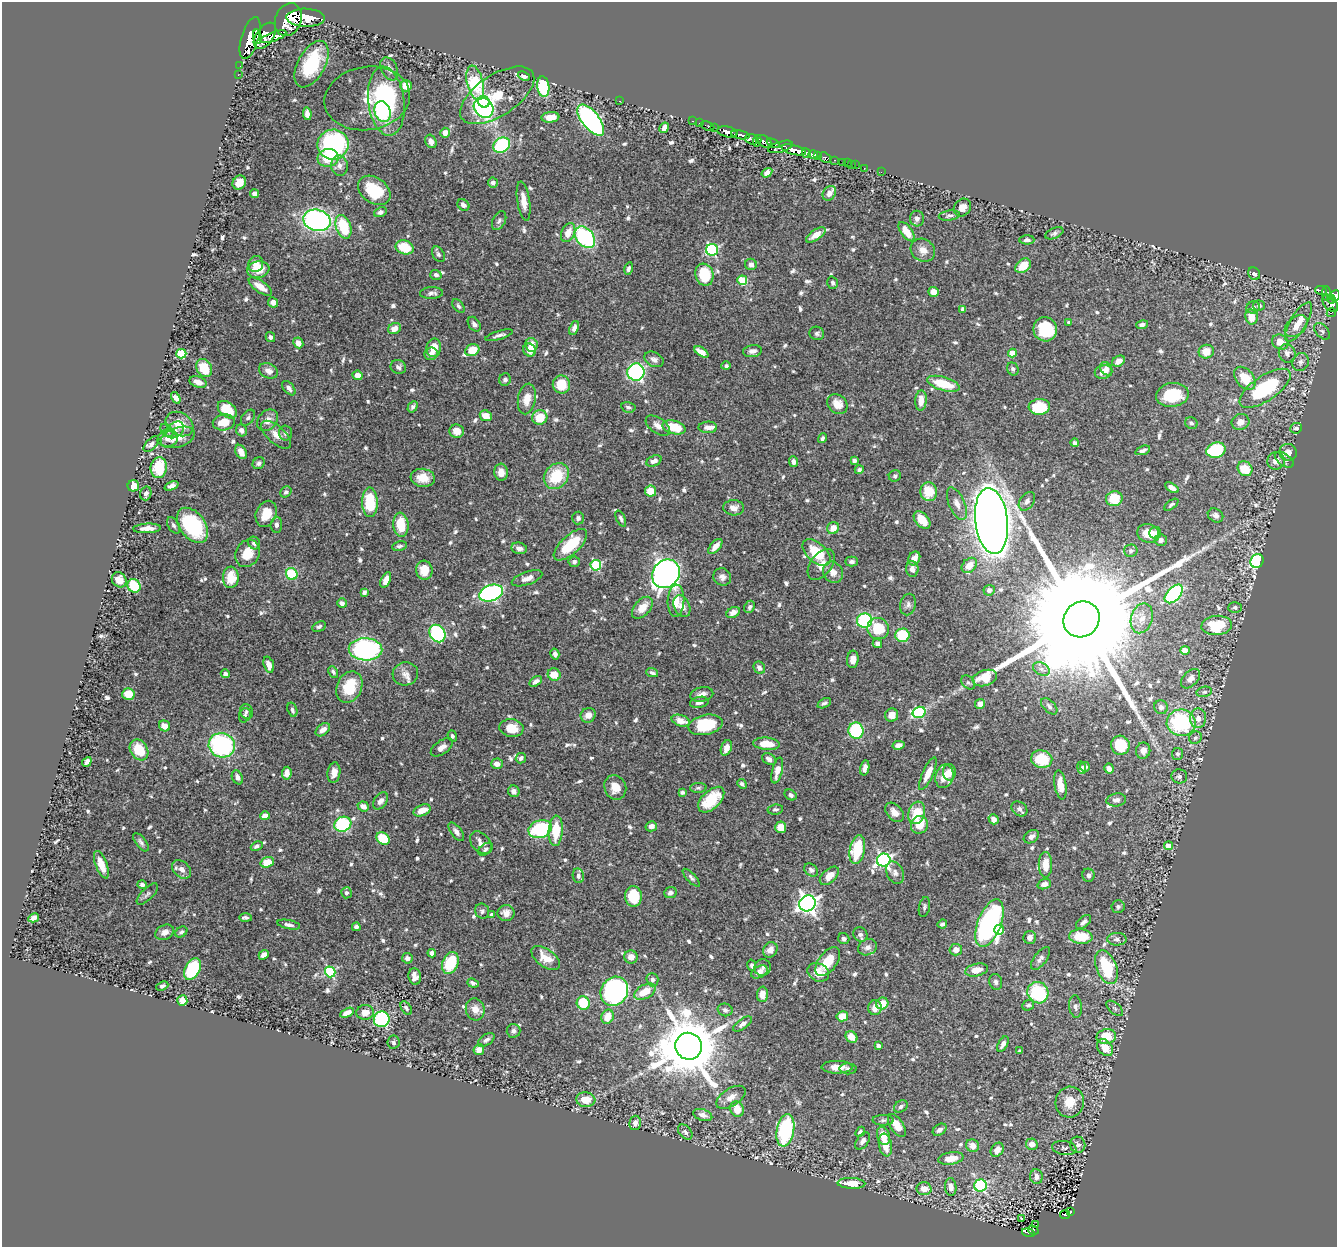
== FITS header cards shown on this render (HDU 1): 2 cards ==
NAXIS1  =                 1335
NAXIS2  =                 1245

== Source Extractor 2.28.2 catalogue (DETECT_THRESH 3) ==
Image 1335 x 1245 px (HDU 1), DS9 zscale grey, 1 PNG px = 1 image px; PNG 1339 x 1249 px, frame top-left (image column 1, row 1245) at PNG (2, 2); each listed source drawn as its Kron ellipse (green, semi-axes under 4 px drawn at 4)
Background 0.89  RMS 0.016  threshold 0.0476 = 3 sigma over >= 5 px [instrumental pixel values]
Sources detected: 792; of the 792, the 500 brightest by FLUX_AUTO listed and drawn (292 fainter detections omitted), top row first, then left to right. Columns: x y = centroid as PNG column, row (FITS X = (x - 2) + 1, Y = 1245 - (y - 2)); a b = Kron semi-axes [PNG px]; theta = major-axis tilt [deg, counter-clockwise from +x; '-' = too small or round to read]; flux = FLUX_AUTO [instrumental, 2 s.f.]
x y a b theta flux
306 18 19 9 -2 3400
288 20 17 13 69 5400
265 36 15 8 55 1400
257 37 7 3 -85 2900
274 37 13 4 20 970
250 38 22 8 73 2600
311 64 25 13 62 57
240 66 2 2 - 3.1
389 69 12 8 -65 5.1
238 75 2 2 - 6.3
524 76 6 4 -22 3.3
475 83 17 8 -77 66
406 86 6 5 - 13
543 87 10 6 -83 75
497 95 42 20 33 53
367 98 43 31 9 36
386 101 35 18 -83 110
620 101 3 2 - 42
484 102 6 5 - 49
484 108 11 9 -47 200
382 112 10 8 -74 67
307 114 6 4 -83 5.7
550 117 9 5 7 13
591 120 19 8 -51 260
693 121 3 2 - 16
699 123 2 2 - 13
708 126 7 3 -24 24
714 127 3 3 - 29
664 128 5 4 - 7.5
727 132 10 5 -13 960
445 133 5 4 - 8.7
740 135 9 3 -10 940
752 139 7 5 -16 150
431 141 7 5 -64 6.3
757 141 6 3 80 220
764 141 8 5 -31 580
773 143 7 3 -23 250
333 145 15 15 - 170
502 145 9 7 36 93
781 147 13 5 16 490
794 150 12 4 -14 1900
806 153 5 4 - 500
813 155 5 4 - 500
818 155 4 3 - 330
328 158 10 9 - 26
825 158 6 4 -37 73
834 160 3 2 - 64
843 162 4 3 - 50
848 163 3 2 - 10
852 165 2 2 - 6.5
855 165 3 2 - 3.1
339 166 10 8 -80 6.3
864 168 2 2 - 3.6
881 172 2 2 - 5.5
767 173 6 4 33 6.4
493 182 5 5 - 3.3
239 183 7 6 - 12
374 190 18 12 -36 41
829 193 8 6 52 7.1
255 194 4 4 - 6.1
524 201 20 6 -82 11
463 205 6 5 - 4.7
962 208 9 8 - 8
380 212 6 4 25 3.9
949 216 11 5 8 2.8
917 219 8 7 - 4.9
317 220 14 10 -14 280
499 221 10 6 65 3.4
343 227 12 7 -71 46
907 232 11 5 -53 16
568 233 10 6 65 12
1054 233 9 5 23 3
816 235 11 5 34 9.3
585 237 12 8 -49 110
1027 240 7 4 0 2.9
405 247 9 7 -20 34
712 250 6 6 - 150
923 250 13 11 -37 9.3
438 254 8 5 -59 2.8
256 264 8 7 - 9.3
751 264 6 5 - 5.7
1023 266 9 6 40 20
629 269 6 4 78 3.2
258 270 11 8 10 17
1254 274 6 5 - 2.9
436 275 5 5 - 3.7
704 275 11 9 -73 43
742 280 5 5 - 48
833 283 6 5 - 2.5
260 287 13 5 -35 12
1321 290 6 4 -19 110
934 292 5 5 - 8.8
431 293 11 6 3 4.6
1326 294 7 4 -87 180
1335 296 6 4 72 320
1331 299 4 2 - 140
273 302 5 4 - 4.3
1330 303 10 6 -51 290
458 306 8 5 -52 2.6
1259 306 5 5 - 2.6
1253 307 7 6 - 3
963 309 4 4 - 4.6
1331 312 5 3 - 19
1251 317 8 6 -79 15
1069 322 4 3 - 4.3
1299 322 22 8 59 15
474 324 8 5 -55 3.5
1142 325 6 4 16 3.5
1296 326 13 9 41 11
574 328 7 4 68 4.8
394 329 6 5 - 7.9
1045 329 12 12 - 47
1322 331 10 6 -48 2.9
817 333 7 6 - 2.8
499 335 14 4 17 4
270 337 5 4 - 2.5
1280 342 8 7 - 13
298 343 5 5 - 8.4
531 345 7 6 - 16
434 348 9 7 79 13
472 350 7 5 27 20
530 350 7 6 - 8.7
752 351 9 6 9 4.5
701 352 8 4 -32 10
1206 352 7 7 - 14
1012 353 4 4 - 25
1287 353 9 8 - 6.1
181 354 5 5 - 61
431 354 7 6 - 5.3
654 359 10 7 -27 4.8
1119 361 7 5 30 8
1301 362 9 8 - 4.3
726 366 4 4 - 2.7
398 367 8 7 - 3.6
204 368 9 7 -61 30
1013 369 6 5 - 3.1
1106 369 7 5 -51 4.8
268 371 10 7 -25 6.4
636 372 8 8 - 200
1103 372 9 6 12 7.9
357 375 5 4 - 7.6
1245 378 13 8 -50 24
505 380 6 6 - 2.8
198 382 9 5 -19 6.9
943 384 17 6 -17 39
561 385 9 8 - 26
289 388 8 5 -48 4.4
1265 388 29 12 34 91
1172 395 16 12 9 42
176 398 6 4 -56 5.5
527 399 15 8 79 13
921 401 10 5 87 12
837 404 11 9 -42 13
412 407 6 4 59 2.5
628 407 7 5 -13 2.9
1039 407 10 8 4 45
227 410 11 7 -38 28
486 416 6 5 - 13
540 417 8 7 - 26
248 418 9 5 54 3
268 420 12 9 47 8.7
224 422 11 8 9 17
1240 422 9 8 - 8.2
1191 423 6 5 - 2.7
180 424 15 11 -32 19
658 426 14 7 -35 7.6
674 427 12 6 -15 31
708 427 9 5 0 6.2
1296 428 6 5 - 3.7
167 430 7 5 -48 2.5
175 430 10 7 35 5
242 430 6 5 - 5.5
457 431 7 6 - 9.1
286 433 7 6 - 3.3
276 435 18 8 -42 9.7
178 437 17 9 18 15
168 438 10 8 16 7.5
823 438 5 4 - 3.3
1075 443 4 4 - 3.7
151 444 10 5 45 4.1
1143 450 8 4 20 3.8
1216 450 10 7 18 80
241 452 7 5 -61 9.4
1288 452 9 8 - 7.1
854 460 4 4 - 5.9
1284 460 11 6 -36 2.9
654 461 8 5 24 6.4
1276 461 9 8 - 7.2
793 462 5 4 - 5.5
259 463 6 5 - 3
159 468 10 8 83 43
1245 469 8 7 - 26
859 470 4 4 - 2.6
501 472 8 6 -84 8.9
556 476 14 11 49 40
895 476 6 5 - 2.9
423 478 12 9 -8 16
133 486 6 5 - 12
171 486 7 4 21 4.7
1172 488 7 4 -31 4.8
651 491 5 5 - 20
286 492 6 5 - 2.6
929 492 9 8 - 28
146 493 7 5 74 3.9
1114 499 8 7 - 29
1027 501 10 7 55 4.5
370 502 15 7 -88 48
957 504 17 8 -67 8.5
1171 505 8 4 36 2.4
734 508 10 7 -4 6.4
266 514 13 10 66 20
1215 515 8 6 -33 4.3
578 518 6 6 - 2.8
621 519 9 4 -69 2.6
922 520 10 6 -48 17
991 521 33 16 -83 1800
173 525 9 5 -58 3.2
192 525 20 12 -53 96
276 525 8 6 86 4.1
401 525 12 7 -83 28
147 528 14 5 3 8.2
833 528 6 6 - 13
1148 533 11 9 -17 17
1155 533 6 6 - 3.3
1161 540 6 6 - 4
254 543 6 5 - 4.4
570 545 21 9 42 41
399 546 7 4 11 2.6
715 547 9 5 49 8.9
519 548 8 5 -13 5.3
1131 551 7 6 - 2.9
247 553 14 11 64 21
816 553 17 9 -42 40
914 558 7 5 63 6.4
1257 561 7 6 - 150
574 562 5 5 - 3
852 562 6 5 - 3
821 564 18 10 53 12
596 565 5 5 - 82
969 565 9 6 44 14
912 569 8 6 -85 5.9
424 570 9 8 - 15
833 572 11 9 -53 9.1
292 574 6 5 - 50
666 574 15 13 52 640
231 577 11 8 86 23
722 577 9 8 - 4.9
527 578 16 6 19 7.5
119 580 8 7 - 14
386 580 8 4 66 8.5
134 586 7 6 - 55
989 590 6 5 - 4.5
364 592 4 4 - 3.3
491 593 12 8 19 270
1174 594 11 6 47 120
676 601 16 8 87 14
342 603 5 4 - 4
908 605 11 7 78 4.2
682 606 11 8 -66 9.2
750 607 6 5 - 2.7
642 608 13 8 48 15
1235 608 7 5 2 2.5
733 612 7 5 31 6.2
1142 618 15 11 74 13
1082 619 19 17 43 73000
865 620 7 7 - 110
1217 625 15 9 5 48
319 627 7 4 27 2.5
878 628 11 10 - 29
437 634 9 7 -57 110
902 635 7 6 - 47
877 644 5 4 - 5.1
365 649 17 11 -2 200
1185 650 5 4 - 8.4
555 654 5 4 - 3.7
853 659 9 5 85 7
269 665 8 5 -73 8.2
759 668 6 5 - 4.7
1041 669 9 6 -26 4.2
333 672 6 4 -61 2.6
652 673 6 3 -20 2.8
225 674 4 4 - 2.8
405 674 13 11 13 8.8
554 675 6 6 - 19
985 678 12 7 18 22
1190 679 11 7 45 5.9
536 681 7 4 32 5.7
968 683 8 5 -47 2.6
349 687 16 12 66 35
1204 692 8 5 10 2.7
128 694 6 6 - 22
702 694 12 7 12 6.5
699 702 9 5 11 4
824 703 7 4 27 2.8
980 704 5 5 - 5.6
1049 706 10 5 -46 3.2
1161 707 7 6 - 4.6
292 710 7 4 -73 2.9
246 712 7 6 - 2.8
919 712 6 5 - 110
245 715 7 5 65 2.8
588 715 7 7 - 8.8
892 715 6 6 - 9.9
1198 718 10 8 90 8
681 721 9 5 -18 12
1181 723 14 13 - 95
705 725 17 10 13 46
165 726 6 5 - 10
511 728 12 8 -7 19
323 730 8 5 38 6.3
856 731 8 7 - 88
452 736 5 4 - 2.8
1195 738 6 6 - 3
766 744 13 6 -5 20
222 745 13 12 - 150
898 745 6 4 12 6.2
1120 745 9 9 - 34
442 747 12 6 35 5.7
726 748 8 5 69 9.6
139 750 11 8 -58 31
1143 751 8 7 - 6.2
1177 754 6 5 - 3.2
521 758 5 5 - 3
769 759 7 5 -30 4.3
1042 759 11 8 -9 39
87 762 5 4 - 6.3
497 764 6 5 - 6.5
1085 767 5 5 - 3.6
865 768 7 4 78 4.5
1081 768 6 4 -78 3.6
1109 769 5 5 - 4.7
777 771 13 5 76 10
949 772 8 6 -89 6.9
287 773 6 4 84 8.2
334 773 10 6 82 8.6
928 774 18 5 66 13
944 776 12 9 75 18
1179 776 8 7 - 3.7
237 777 7 5 -65 4.8
742 784 5 4 - 3
1060 785 15 5 -81 16
615 787 12 10 -65 13
698 788 8 5 2 2.4
514 791 6 5 - 4.6
682 792 4 3 - 2.4
791 795 6 5 - 3.5
711 800 16 9 44 39
1116 800 10 6 7 5
380 801 9 6 53 4.6
363 806 6 5 - 6.7
775 809 8 5 10 2.5
1019 809 8 6 -40 3.8
422 810 9 5 23 12
894 812 11 7 -47 7
917 813 11 8 72 27
265 816 5 4 - 8.8
993 819 5 5 - 7.9
343 824 9 7 25 90
919 825 9 8 - 20
651 826 6 5 - 4.2
781 827 6 5 - 16
540 829 12 9 19 75
556 831 15 7 86 30
456 832 11 5 -53 4.6
1031 837 8 6 32 4.7
383 838 7 5 -34 39
141 842 11 5 -53 3.6
481 843 13 9 -48 7.6
257 846 6 4 29 3.1
1169 846 4 4 - 13
486 849 8 5 37 2.8
857 850 15 7 79 47
884 860 7 6 - 280
267 862 7 5 18 19
101 865 14 6 -70 14
1045 865 13 6 90 16
182 869 11 7 -42 6.7
811 870 8 5 -38 3.1
895 873 12 8 -63 4.7
1088 875 6 6 - 3.7
578 876 7 5 -80 3.3
829 876 11 6 43 13
691 878 11 4 -46 2.9
1044 884 7 5 18 5.7
142 885 5 4 - 3.3
346 893 5 5 - 2.5
670 893 6 5 - 3.8
147 894 14 6 45 3.6
633 896 10 8 -87 39
807 903 8 7 - 650
924 907 10 5 78 2.7
1118 907 6 6 - 2.7
482 911 7 7 - 2.9
506 913 8 8 - 7.6
492 915 4 3 - 4.7
34 918 5 4 - 7.5
245 918 6 3 -2 2.9
1084 922 9 5 41 3.5
989 923 25 11 69 250
942 924 5 4 - 2.8
289 925 12 4 -11 4.1
356 927 4 4 - 4.5
999 930 5 4 - 28
165 932 10 7 26 6.8
181 932 6 5 - 2.8
860 935 7 7 - 3.7
1030 937 6 6 - 6.4
1081 937 12 7 -4 31
844 939 6 5 - 3.6
1117 939 10 6 -1 4
868 947 10 7 24 5.7
770 950 8 7 - 8.4
956 950 6 6 - 6.8
432 953 4 4 - 4.5
264 955 5 4 - 8.1
631 957 6 6 - 8.8
407 958 5 5 - 4.6
546 958 16 8 -36 17
1040 958 13 6 53 4.9
828 962 17 9 54 25
450 963 11 7 67 49
752 965 6 4 -77 2.5
763 967 8 8 - 3.6
1106 967 18 10 -69 59
192 969 12 7 62 88
977 970 11 6 13 13
330 972 5 5 - 100
759 972 9 5 30 8.9
818 972 11 8 -28 13
415 976 8 6 -80 7.1
652 980 6 6 - 3.6
996 982 8 6 -75 3.4
473 983 6 4 -20 3.1
162 986 6 4 23 2.5
614 991 15 13 55 280
645 992 11 6 28 22
1038 993 11 10 - 79
762 994 8 5 88 12
182 1001 5 5 - 20
583 1003 7 6 - 37
882 1003 6 5 - 18
1028 1005 6 5 - 2.6
1076 1007 11 6 -83 4.1
406 1008 7 4 -55 2.7
875 1008 7 7 - 9.3
1115 1008 10 5 -41 2.9
475 1009 11 9 -75 10
725 1010 7 6 - 3.3
365 1012 8 7 - 9.7
347 1013 7 4 25 7.4
842 1016 6 5 - 17
608 1017 7 6 - 14
382 1019 8 7 - 150
743 1024 11 5 36 5.1
513 1031 7 6 - 3.1
851 1037 6 5 - 11
1106 1037 10 7 11 25
486 1040 9 5 34 3.9
393 1042 7 6 - 2.4
1003 1044 8 4 61 4.7
689 1046 13 13 - 8300
878 1046 4 3 - 5.1
1105 1048 9 7 -49 14
479 1050 5 5 - 7.3
1020 1051 4 3 - 2.6
837 1067 16 6 0 10
848 1069 8 5 -3 3.2
731 1097 16 8 32 10
586 1100 9 7 -5 17
1070 1102 15 14 - 21
901 1106 7 5 34 3.2
737 1109 8 6 -68 16
703 1115 10 5 -18 4.8
883 1120 10 5 -1 2.9
635 1123 7 5 76 4.9
897 1126 13 6 -57 18
785 1130 16 8 80 120
940 1130 7 5 34 4.2
685 1132 9 5 -47 3.3
860 1132 5 4 - 2.6
883 1136 9 6 -75 16
863 1141 10 5 55 4.5
1032 1144 6 5 - 8.3
885 1145 11 6 -81 14
1078 1145 8 7 - 5.1
973 1146 7 6 - 10
1064 1148 12 7 -8 3.8
997 1150 7 6 - 11
951 1158 13 6 9 15
1036 1177 7 6 - 5.5
851 1183 14 5 -2 22
980 1185 6 6 - 130
951 1187 9 5 -84 7.5
924 1189 7 6 - 10
1070 1212 4 4 - 41
1065 1215 5 3 - 39
1022 1218 3 3 - 3.6
1035 1225 4 2 - 11
1033 1230 5 3 - 44
1028 1233 6 3 -15 39
At the frame edge (FLAGS 8, measured only in part): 1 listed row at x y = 1335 296
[292 fainter detections neither listed nor drawn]